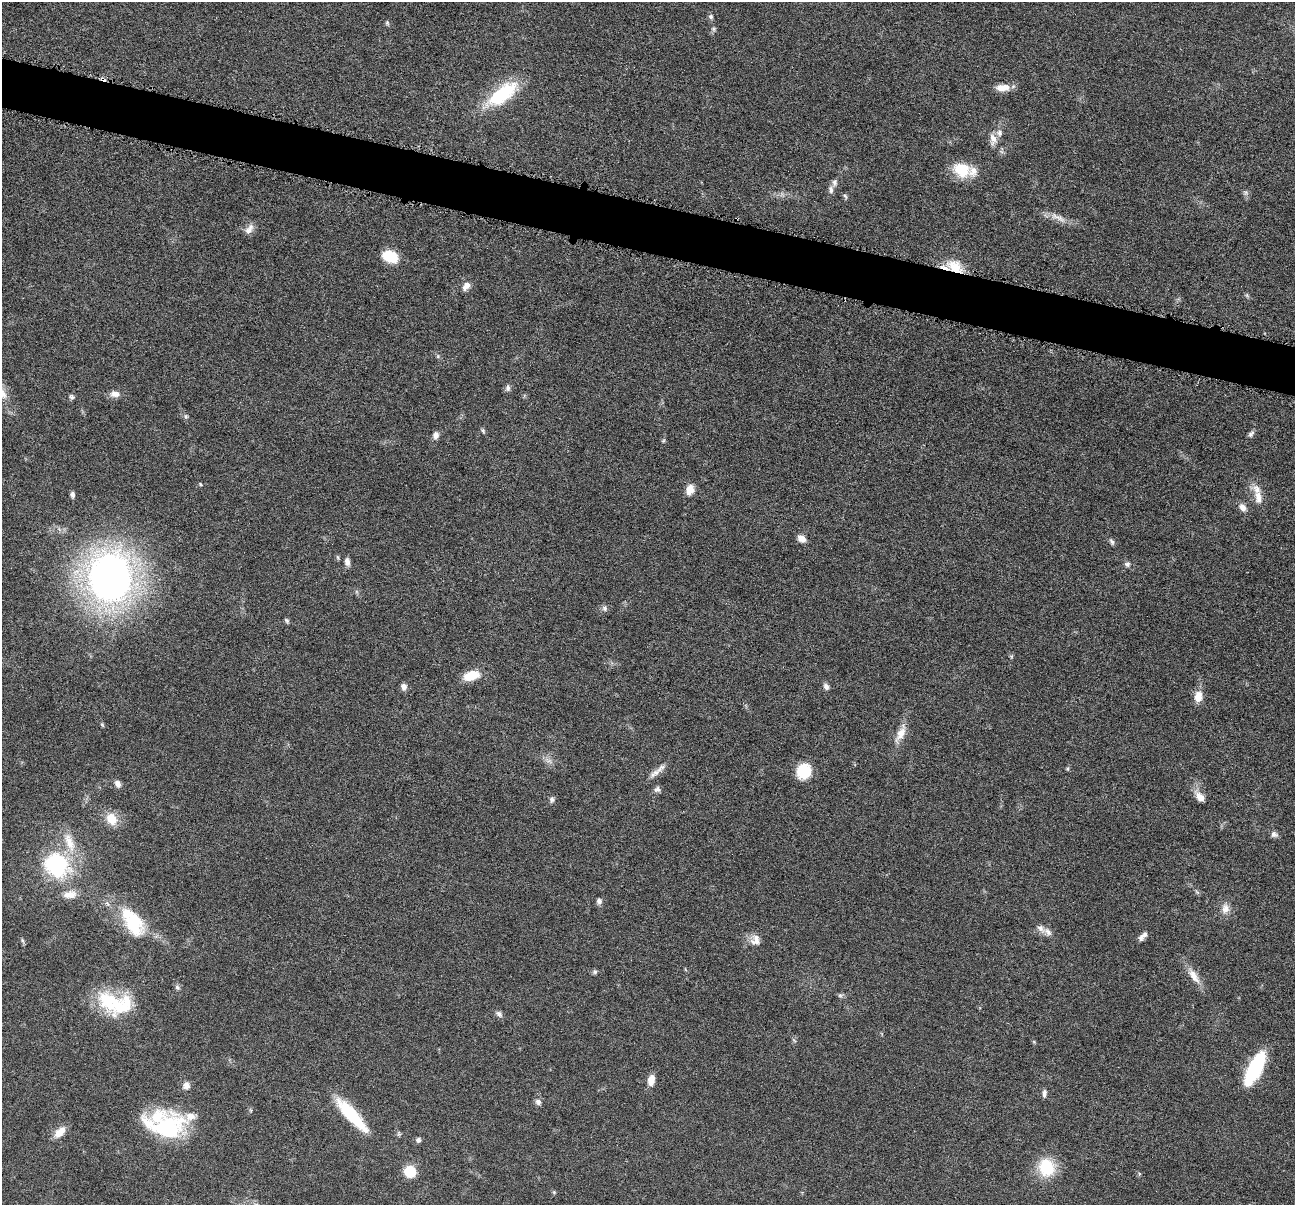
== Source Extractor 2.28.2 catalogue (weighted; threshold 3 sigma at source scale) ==
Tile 11 of 4 x 4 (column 3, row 3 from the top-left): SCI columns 2592-3884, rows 1461-2663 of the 5181 x 5200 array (HDU 1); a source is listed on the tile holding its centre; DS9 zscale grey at full resolution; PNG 1297 x 1207 px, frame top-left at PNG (2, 2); no overlay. Shown black and unused: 4% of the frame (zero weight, under 4 of 8 exposures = <1% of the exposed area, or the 3 px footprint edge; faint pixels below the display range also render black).
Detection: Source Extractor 2.28.2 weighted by HDU 2 'WHT'; one run over the whole footprint, this tile lists its part. Background 0.0363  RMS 0.0033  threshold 0.0133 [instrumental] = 3 sigma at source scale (4.09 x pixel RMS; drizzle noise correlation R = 1.36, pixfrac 0.8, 0.05/0.05 arcsec/px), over >= 5 px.
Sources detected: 96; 9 inside a brighter listed object's ellipse — not listed separately; the other 87 listed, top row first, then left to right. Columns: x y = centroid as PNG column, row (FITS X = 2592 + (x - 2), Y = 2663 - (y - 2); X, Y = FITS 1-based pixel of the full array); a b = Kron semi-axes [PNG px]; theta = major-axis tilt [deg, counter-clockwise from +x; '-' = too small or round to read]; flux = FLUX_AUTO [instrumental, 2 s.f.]
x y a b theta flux
711 16 6 6 - 0.71
387 23 7 5 -75 0.51
713 29 7 5 -22 0.55
103 79 8 3 -33 0.86
1002 88 18 9 1 3.4
502 94 39 15 37 20
993 139 16 9 -88 2.4
962 170 22 17 -23 8.6
831 189 11 6 -84 1.3
1245 192 8 6 -45 0.77
845 196 8 4 -55 0.51
1058 217 27 7 -24 3.2
736 219 4 3 - 0.35
249 229 15 9 57 2
390 256 16 11 -25 8.5
955 266 23 15 -40 7
466 286 12 7 51 2.1
1247 295 6 5 - 0.52
438 356 6 4 73 0.4
508 388 10 7 90 1
2 393 20 11 -59 4
115 394 14 8 -5 1.9
72 397 7 6 - 0.73
186 416 6 5 - 0.55
483 430 8 5 -64 0.56
1251 434 9 6 51 0.87
436 435 9 7 77 1.5
663 441 6 4 45 0.37
200 484 5 4 - 0.31
690 490 10 7 69 3.7
72 495 7 5 -86 0.95
1258 497 21 11 -82 3.5
1242 507 11 8 -58 1.8
801 539 9 7 -36 2.3
1112 542 9 5 -62 0.76
347 562 10 6 -81 1.6
1127 564 8 7 - 0.95
110 577 40 34 -86 190
604 608 9 7 -89 0.95
287 620 7 5 -51 0.6
1011 656 6 4 -18 0.37
471 676 17 10 17 6.4
826 686 8 6 -58 1.1
404 687 8 7 - 1.3
1198 697 13 9 82 3.6
102 725 6 4 -68 0.41
901 733 27 9 65 4.1
548 760 14 6 -23 1.5
1067 769 5 5 - 0.39
657 771 28 6 38 2.3
804 771 13 12 - 12
118 784 8 6 -65 1.5
657 789 8 8 - 0.95
1200 796 17 9 -54 2.9
552 800 8 6 -88 0.83
111 819 14 11 -56 5.6
1274 834 10 7 -17 1.1
69 842 31 12 -69 7.2
57 866 23 20 -42 33
1197 892 8 4 -45 0.49
70 895 20 10 2 3.3
599 901 8 6 84 1
1225 909 15 11 87 2.6
133 922 43 21 -57 18
1041 928 14 8 -49 1.8
1143 936 13 6 46 1.5
756 939 16 9 -71 2.3
22 940 7 4 -60 0.55
595 972 7 6 - 0.58
1194 976 26 9 -56 4
177 987 8 6 -57 0.79
840 995 8 5 7 0.63
110 1000 37 27 -25 17
499 1014 10 7 -41 1
1255 1068 32 11 62 28
651 1080 13 8 77 2.8
186 1085 10 9 - 1.8
1044 1093 9 6 87 1
538 1102 8 8 - 1.1
351 1115 43 11 -47 17
166 1128 42 27 -7 30
60 1132 16 9 45 3.6
399 1134 8 5 -84 0.54
418 1140 6 6 - 0.91
1046 1167 18 16 -69 13
410 1171 11 10 - 8.4
554 1192 5 5 - 0.38
Overlapping masked pixels (flux is a lower limit): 3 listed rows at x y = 103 79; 736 219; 955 266
Isophote crosses this tile's border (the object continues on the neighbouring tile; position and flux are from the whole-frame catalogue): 1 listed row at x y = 2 393